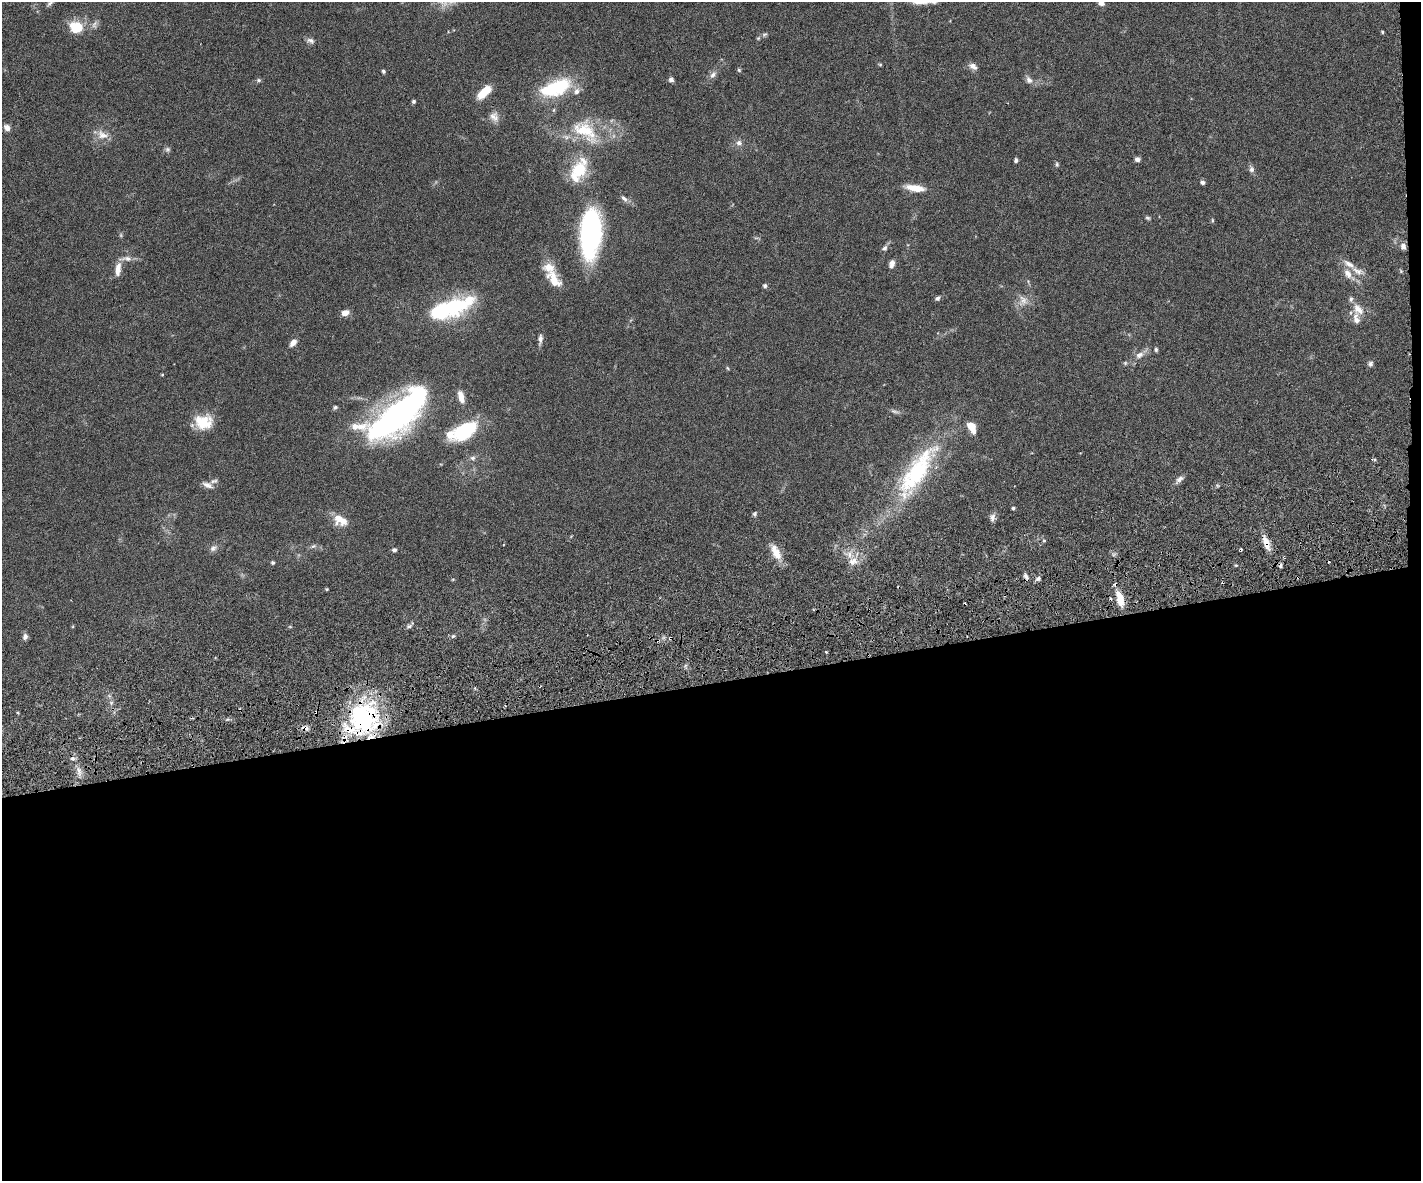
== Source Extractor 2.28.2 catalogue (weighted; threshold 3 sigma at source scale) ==
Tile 12 of 3 x 4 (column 3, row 4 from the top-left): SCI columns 2994-4412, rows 59-1237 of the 4677 x 4892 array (HDU 1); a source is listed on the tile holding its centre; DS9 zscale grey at full resolution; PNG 1423 x 1183 px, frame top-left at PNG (2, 2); no overlay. Shown black and unused: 43% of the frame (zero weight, under 3 of 6 exposures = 5% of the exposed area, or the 3 px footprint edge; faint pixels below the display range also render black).
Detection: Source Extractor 2.28.2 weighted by HDU 2 'WHT'; one run over the whole footprint, this tile lists its part. Background 0.0471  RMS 0.0026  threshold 0.0107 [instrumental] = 3 sigma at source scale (4.09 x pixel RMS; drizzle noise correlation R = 1.36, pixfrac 0.8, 0.05/0.05 arcsec/px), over >= 5 px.
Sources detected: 119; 1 too faint to see at this stretch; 2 inside a brighter object's white glare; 6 cosmic-ray / hot-pixel residue — not listed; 12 inside a brighter listed object's ellipse — not listed separately; the other 98 listed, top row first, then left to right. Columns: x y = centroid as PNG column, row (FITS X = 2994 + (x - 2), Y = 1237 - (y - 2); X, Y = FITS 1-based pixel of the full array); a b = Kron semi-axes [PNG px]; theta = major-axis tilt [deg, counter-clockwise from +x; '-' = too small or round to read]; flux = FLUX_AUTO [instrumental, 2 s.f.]
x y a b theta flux
1101 3 8 6 -18 1.1
50 4 10 5 42 0.6
95 24 12 7 68 1.1
76 27 16 13 -14 6.2
1382 32 4 3 - 0.3
764 34 10 5 40 0.65
310 41 11 7 -17 0.9
880 64 6 4 -1 0.26
973 66 12 7 -31 1.3
739 70 5 5 - 0.35
383 71 5 4 - 0.42
713 75 11 7 50 1.2
259 80 7 5 0 0.46
671 80 7 6 - 0.72
1029 80 11 7 -51 1.2
558 88 40 20 38 14
484 92 16 7 45 5.9
413 101 4 4 - 0.46
494 117 15 12 -67 1.9
7 127 8 7 - 1.3
585 131 46 25 -40 15
102 135 18 11 -19 2.6
739 143 9 8 - 1.1
168 149 7 7 - 0.61
1137 159 7 6 - 0.72
1016 160 5 4 - 0.61
1057 164 7 5 -89 0.43
1251 169 10 7 -76 0.88
579 170 20 13 67 12
1203 182 5 4 - 0.69
915 188 24 7 -8 3.8
624 198 12 6 -43 1
1148 218 7 5 -20 0.41
1212 220 7 3 83 0.28
591 234 53 21 87 43
1403 246 8 6 -78 1.2
884 248 8 6 45 0.76
126 258 21 6 3 1.6
892 264 11 7 73 1.2
549 267 20 17 -76 3.8
118 269 18 7 82 2.3
1401 271 5 5 - 0.3
1348 274 21 9 -48 2.6
765 286 6 5 - 0.55
937 298 6 5 - 0.65
1023 301 17 14 84 2.7
451 307 52 20 17 24
1358 309 19 12 -49 3
345 313 9 6 14 1.8
540 339 14 6 86 1.1
293 342 9 6 53 1.6
1156 349 5 5 - 0.43
1139 355 13 8 28 1.8
1125 363 6 6 - 0.37
1370 364 7 7 - 0.68
728 368 5 4 - 0.29
162 375 4 3 - 0.23
461 397 15 7 -75 2.4
335 407 6 5 - 0.48
895 411 14 5 -16 0.76
398 415 71 27 41 74
204 421 21 18 60 6.3
971 427 10 6 -60 4.3
464 430 29 15 32 17
473 458 8 7 - 0.83
1374 459 5 4 - 0.5
917 472 85 25 57 32
1179 479 13 6 43 1.1
214 481 11 5 11 0.68
207 485 14 6 -22 1.3
1013 508 3 3 - 0.37
755 514 7 5 54 0.49
992 517 11 7 81 1
340 520 18 12 -29 3.8
1044 541 5 3 - 0.29
1266 543 19 7 -70 2.7
313 546 8 5 26 0.62
213 548 11 7 39 1
394 550 5 5 - 0.59
776 552 21 9 -62 3.7
853 561 13 11 17 2.6
273 563 5 5 - 0.4
1236 565 5 3 - 0.26
1026 577 9 5 -64 0.78
1038 578 7 5 38 0.63
327 589 4 4 - 0.25
1120 599 21 9 -74 3.9
409 626 6 5 - 0.56
290 627 6 3 -19 0.25
453 636 6 5 - 0.49
25 637 8 6 81 0.89
670 638 5 5 - 0.4
826 652 3 3 - 0.24
111 703 6 4 72 0.47
18 713 5 3 - 0.25
363 718 41 34 50 38
305 728 10 7 -15 1.2
79 772 14 6 -77 1.5
Overlapping masked pixels (flux is a lower limit): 6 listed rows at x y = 1266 543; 1026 577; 1120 599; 670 638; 363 718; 305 728
Isophote crosses this tile's border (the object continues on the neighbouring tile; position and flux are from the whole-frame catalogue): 2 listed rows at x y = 1101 3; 50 4